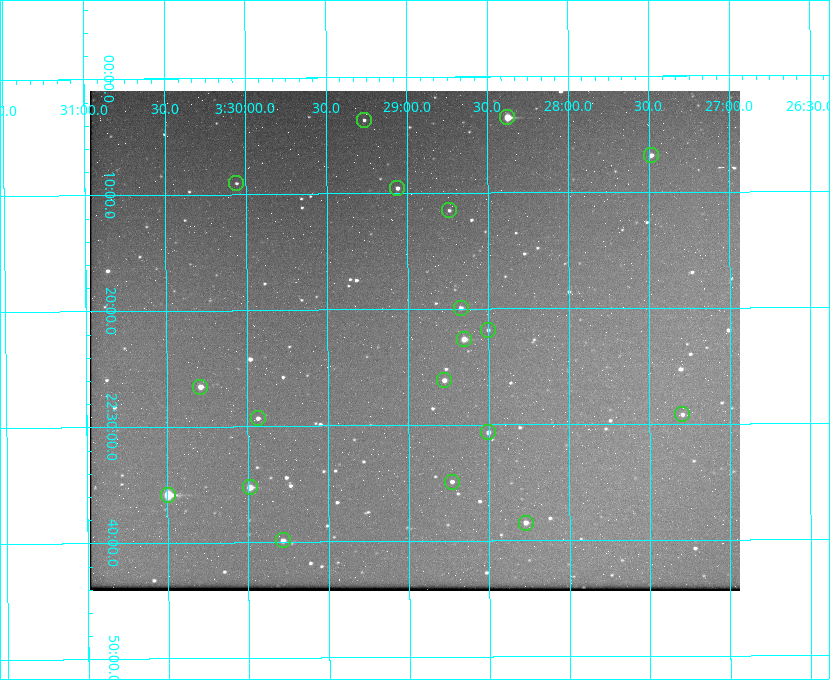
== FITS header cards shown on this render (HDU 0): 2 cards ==
NAXIS1  =                  650 / Width of table row in bytes
NAXIS2  =                  500 / Number of rows in table

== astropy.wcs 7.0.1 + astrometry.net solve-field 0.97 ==
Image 650 x 500 px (HDU 0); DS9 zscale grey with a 90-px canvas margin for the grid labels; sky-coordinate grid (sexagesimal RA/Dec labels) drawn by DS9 from the SOLVED WCS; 19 Tycho-2 reference stars matched to detected sources circled (green)
Header WCS: none
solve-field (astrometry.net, Tycho-2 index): SOLVED blind (the file carries no WCS)
Solved WCS: RA---TAN-SIP/DEC--TAN-SIP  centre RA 03:28:58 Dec +22:23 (52.24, +22.38 deg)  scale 5.17 arcsec/px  FOV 56.0' x 43.1'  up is -180 deg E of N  parity flipped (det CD > 0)
(file carries no celestial WCS; the grid is the blind solution)
Tycho-2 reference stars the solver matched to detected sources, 19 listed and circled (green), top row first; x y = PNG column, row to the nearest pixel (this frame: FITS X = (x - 90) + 1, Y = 500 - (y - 91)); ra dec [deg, ICRS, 3 dp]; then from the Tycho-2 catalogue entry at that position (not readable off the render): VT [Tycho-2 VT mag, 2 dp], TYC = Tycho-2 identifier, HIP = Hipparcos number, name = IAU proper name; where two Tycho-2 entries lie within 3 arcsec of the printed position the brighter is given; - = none
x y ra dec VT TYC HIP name
507 117 52.094 +22.059 8.73 1246-565-1 16174 -
364 120 52.316 +22.062 11.63 1246-490-1 - -
651 155 51.872 +22.114 10.68 1245-1095-1 - -
236 183 52.515 +22.151 11.55 1246-639-1 - -
397 188 52.265 +22.160 11.20 1246-515-1 - -
449 210 52.185 +22.192 12.32 1246-349-1 - -
461 308 52.168 +22.332 11.56 1246-558-1 - -
488 330 52.126 +22.364 12.17 1246-628-1 - -
464 339 52.163 +22.377 10.31 1246-508-1 - -
444 380 52.194 +22.436 11.10 1246-758-1 - -
200 387 52.573 +22.443 9.90 1246-338-1 - -
682 414 51.824 +22.487 11.65 1245-1005-1 - -
258 418 52.484 +22.489 11.63 1246-473-1 - -
488 432 52.126 +22.511 11.81 1797-918-1 - -
452 482 52.183 +22.582 11.55 1797-1044-1 - -
250 487 52.497 +22.588 9.77 1798-224-1 - -
168 495 52.624 +22.598 10.47 1798-308-1 - -
526 523 52.069 +22.641 10.36 1797-946-1 - -
283 540 52.446 +22.665 11.05 1798-126-1 - -